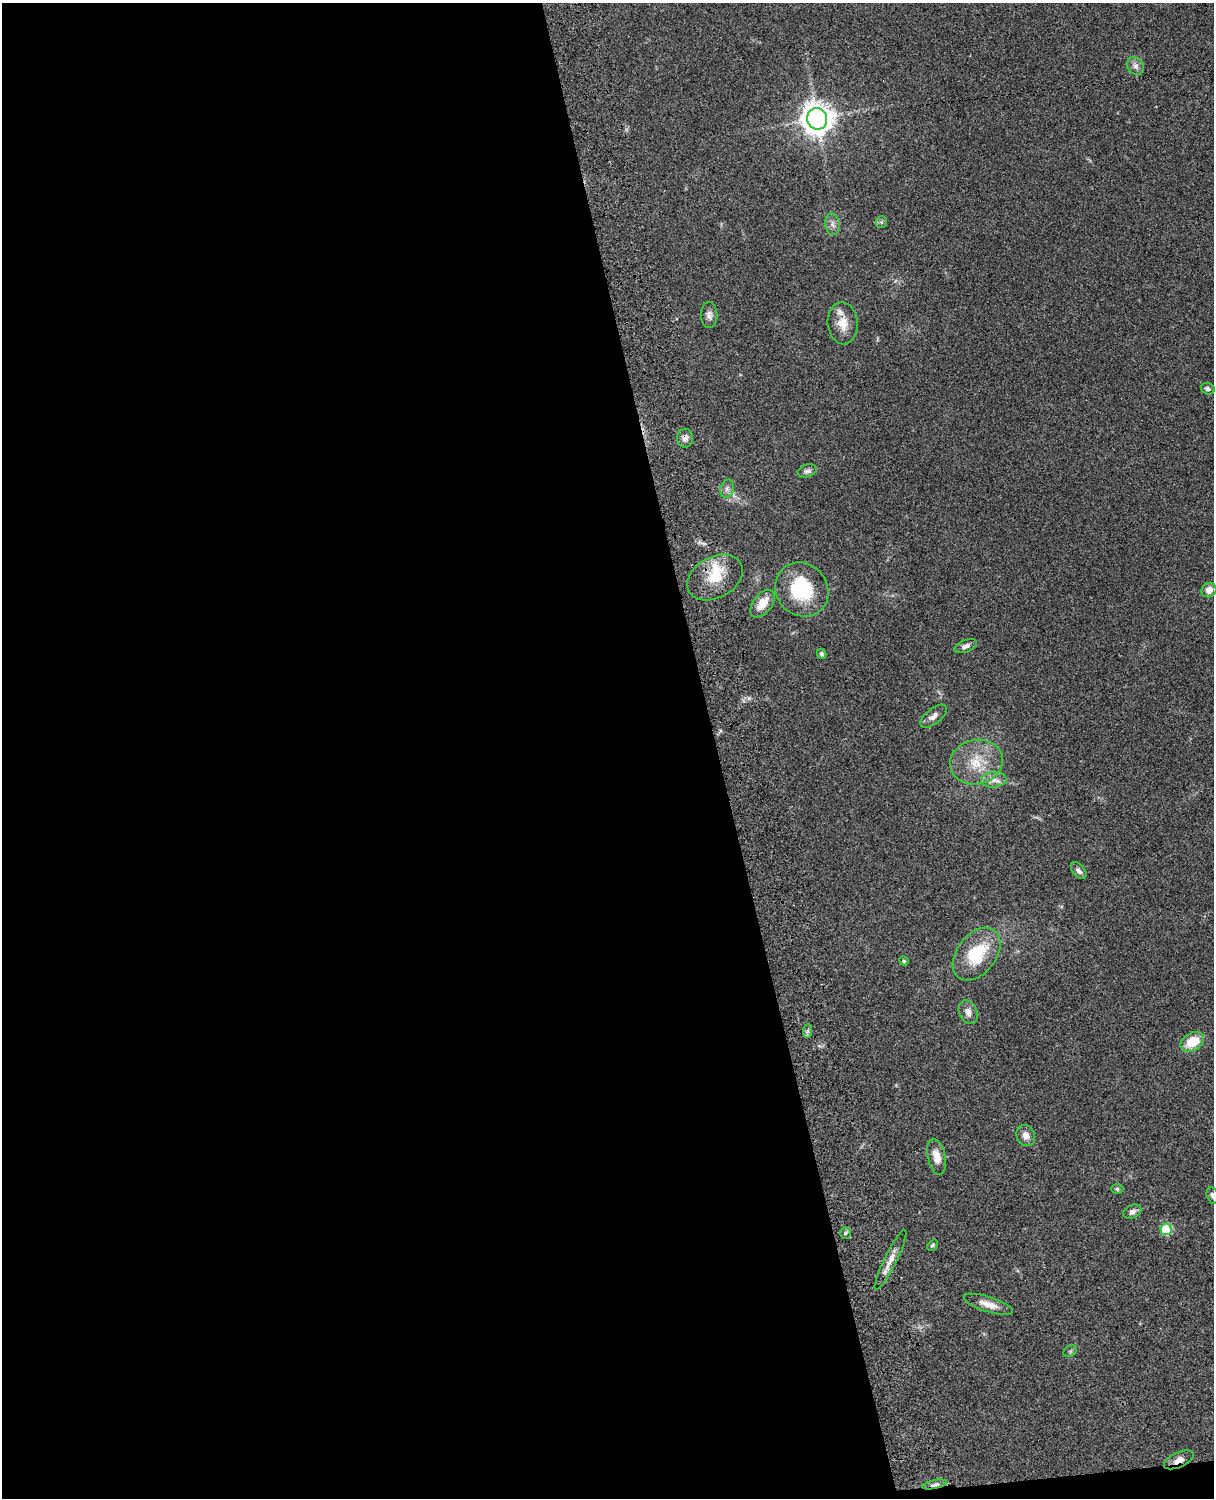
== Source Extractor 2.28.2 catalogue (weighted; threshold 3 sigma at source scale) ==
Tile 9 of 4 x 3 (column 1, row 3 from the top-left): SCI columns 121-1332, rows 277-1772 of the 5087 x 4926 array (HDU 1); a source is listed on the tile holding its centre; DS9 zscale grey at full resolution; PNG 1216 x 1500 px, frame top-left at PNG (2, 3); each listed source drawn as its Kron ellipse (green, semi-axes under 4 px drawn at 4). Shown black and unused: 60% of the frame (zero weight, under 3 of 4 exposures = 6% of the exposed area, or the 3 px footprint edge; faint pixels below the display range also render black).
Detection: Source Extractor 2.28.2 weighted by HDU 2 'WHT'; one run over the whole footprint, this tile lists its part. Background 0.0768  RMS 0.0058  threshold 0.0259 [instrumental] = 3 sigma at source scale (4.5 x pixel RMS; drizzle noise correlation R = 1.50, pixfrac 1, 0.05/0.05 arcsec/px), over >= 5 px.
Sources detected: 39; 1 inside a brighter listed object's ellipse — not listed separately; the other 38 listed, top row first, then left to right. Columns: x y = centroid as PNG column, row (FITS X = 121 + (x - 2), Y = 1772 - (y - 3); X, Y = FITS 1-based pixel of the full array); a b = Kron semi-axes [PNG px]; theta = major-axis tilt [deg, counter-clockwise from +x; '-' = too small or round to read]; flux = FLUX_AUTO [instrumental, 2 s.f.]
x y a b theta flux
1135 66 9 7 -47 2.9
817 119 11 10 - 780
881 222 6 5 - 0.98
832 224 11 7 -79 2.7
709 315 13 8 -88 3
843 323 21 15 -86 8.8
1208 389 7 5 -20 1.5
685 438 9 8 - 3.2
807 471 10 6 18 1.8
727 489 9 6 75 2.2
715 577 29 20 28 17
802 589 28 25 -49 36
1209 590 8 7 - 4.3
762 604 16 9 52 8.3
966 646 12 6 21 2.2
822 654 5 4 - 1.3
934 716 16 7 38 3.3
976 762 26 22 13 18
994 780 13 8 4 4
1079 871 10 6 -50 2
977 954 29 19 52 27
904 961 5 4 - 0.85
968 1012 12 9 -66 3.4
808 1031 7 4 88 1.2
1192 1042 12 8 29 13
1026 1135 11 9 -64 3.8
937 1157 18 9 -77 6.5
1117 1189 6 4 -3 1
1212 1195 8 5 -77 1.5
1132 1212 9 6 26 2.4
1166 1229 6 5 - 34
845 1233 6 5 - 0.95
933 1245 6 4 48 1
890 1260 33 6 64 6.1
988 1304 25 7 -18 6
1070 1351 7 5 30 1
1179 1460 16 7 24 4
935 1484 12 4 12 2.3
Overlapping masked pixels (flux is a lower limit): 3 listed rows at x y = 685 438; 1179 1460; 935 1484
Isophote crosses this tile's border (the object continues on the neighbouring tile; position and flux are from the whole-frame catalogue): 1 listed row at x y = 1212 1195